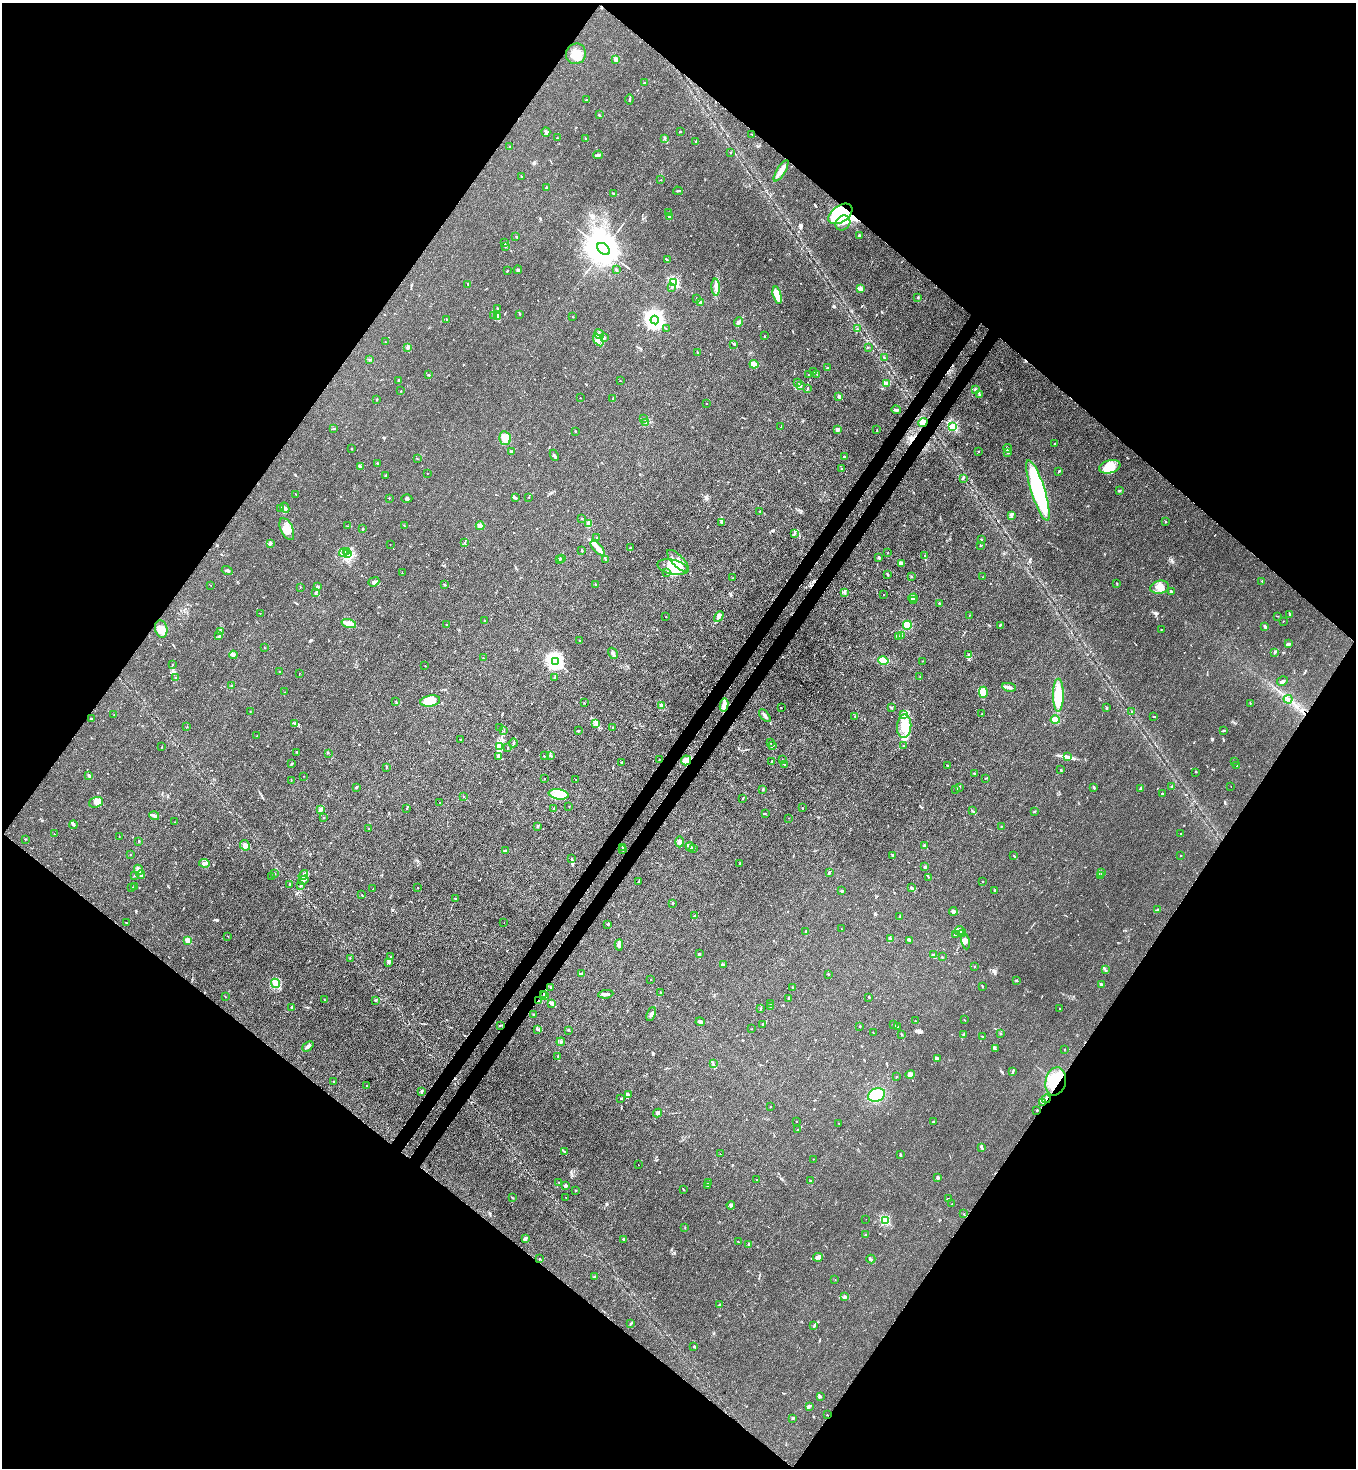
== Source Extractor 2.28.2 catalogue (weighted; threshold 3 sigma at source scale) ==
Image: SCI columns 226-5640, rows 60-5923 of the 6007 x 5985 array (HDU 1 of 3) = the unmasked area's bounding box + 8 px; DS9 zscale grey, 4 x 4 block average (1 PNG px = mean of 4 x 4 image px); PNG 1358 x 1470 px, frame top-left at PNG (2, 3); each listed source drawn as its Kron ellipse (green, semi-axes under 4 px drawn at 4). Shown black and unused: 51% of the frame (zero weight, under 3 of 4 exposures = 7% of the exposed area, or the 3 px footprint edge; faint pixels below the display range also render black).
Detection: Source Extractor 2.28.2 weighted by HDU 2 'WHT'. Background 0.0208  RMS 0.0028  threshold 0.0127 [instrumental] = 3 sigma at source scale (4.5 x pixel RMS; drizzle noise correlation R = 1.50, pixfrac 1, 0.05/0.05 arcsec/px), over >= 5 px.
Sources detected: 675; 11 inside a brighter object's white glare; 7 cosmic-ray / hot-pixel residue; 1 long thin detection or spike segment (spike, bleed or trail) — neither listed nor drawn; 29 coinciding with a brighter row at this scale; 40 inside a brighter listed object's ellipse — not listed separately; of the other 587, all 500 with FLUX_AUTO >= 0.43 (the completeness limit of this list) listed and drawn (87 fainter detections not listed), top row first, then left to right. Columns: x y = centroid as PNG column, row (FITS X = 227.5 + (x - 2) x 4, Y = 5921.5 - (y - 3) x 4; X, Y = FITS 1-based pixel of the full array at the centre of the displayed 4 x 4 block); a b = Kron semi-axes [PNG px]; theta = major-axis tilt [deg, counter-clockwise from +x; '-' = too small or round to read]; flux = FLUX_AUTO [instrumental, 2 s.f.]
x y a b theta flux
576 54 10 10 - 19
616 59 2 2 - 42
645 83 3 2 - 2
586 100 2 2 - 0.72
629 100 5 2 - 2
599 115 3 2 - 0.85
680 131 2 2 - 1
546 132 5 2 - 3.3
751 134 2 2 - 0.6
557 138 2 2 - 0.91
665 138 3 2 - 1.1
586 139 2 2 - 1.9
695 142 2 2 - 1.2
510 146 2 2 - 0.86
731 153 2 2 - 0.75
598 155 5 2 - 5
781 171 12 3 58 9.3
522 177 3 2 - 1.1
660 180 2 2 - 0.64
546 187 2 2 - 3.1
678 191 5 2 - 1.7
613 193 2 2 - 1.1
669 213 2 2 - 0.53
840 214 13 8 35 120
669 216 2 2 - 7
843 223 8 6 45 13
859 235 2 2 - 9
516 236 2 2 - 0.7
504 243 2 2 - 2
506 247 2 2 - 1.3
604 249 7 5 -43 7100
667 260 3 2 - 1.2
616 269 3 2 - 2.4
518 270 4 2 - 3.4
507 271 2 2 - 0.76
674 282 2 2 - 160
468 284 2 2 - 1
716 287 8 3 -87 6.8
672 288 2 2 - 0.59
860 289 2 2 - 1.5
777 295 9 3 -75 32
918 297 3 2 - 1.6
696 298 2 2 - 0.64
700 303 3 2 - 6.6
497 308 2 2 - 1.5
520 314 2 2 - 1.1
494 315 3 2 - 1.3
498 316 3 2 - 2.2
572 317 2 2 - 0.5
446 319 2 2 - 1.1
655 320 4 3 - 1000
738 322 5 2 - 3.9
666 328 2 2 - 0.61
858 329 2 2 - 0.75
599 334 5 2 - 4.3
764 336 2 2 - 0.72
604 337 3 2 - 2.6
598 340 7 3 -59 7.1
385 342 2 2 - 0.71
734 344 2 2 - 0.6
408 347 3 2 - 1.7
868 347 2 2 - 0.44
698 353 3 2 - 1.5
884 357 2 2 - 0.98
370 360 2 2 - 0.78
754 364 4 4 - 11
827 368 2 2 - 1.7
814 371 2 2 - 0.71
428 375 3 2 - 1.7
809 375 2 2 - 0.95
817 375 2 2 - 0.55
398 381 2 2 - 2
620 381 2 2 - 1.3
797 382 2 2 - 0.93
887 383 4 2 - 2.1
801 386 4 2 - 2.1
807 389 3 2 - 1.3
975 389 2 2 - 2.2
401 391 2 2 - 0.53
980 395 2 2 - 0.84
839 396 3 2 - 4.9
580 398 2 2 - 0.92
613 399 3 2 - 1.1
376 400 2 2 - 0.75
706 404 2 2 - 1.5
896 410 4 2 - 2.9
643 418 2 2 - 0.95
645 422 2 2 - 1.1
923 423 5 4 - 10
781 427 2 2 - 0.81
953 427 2 2 - 160
334 428 3 2 - 1.3
838 429 3 2 - 2.3
877 430 2 2 - 0.58
575 431 2 2 - 1.2
505 438 7 5 -77 10
1054 444 2 2 - 0.8
351 448 2 2 - 1.3
1007 448 4 3 - 2.8
512 451 3 2 - 1.4
979 451 2 2 - 2.3
1007 453 2 2 - 1.2
554 455 6 2 -66 2.6
844 456 2 2 - 3.3
417 459 2 2 - 0.98
377 463 2 2 - 0.9
360 466 2 2 - 0.66
1110 467 11 6 13 18
842 469 3 2 - 1
1059 471 3 2 - 1.4
427 473 2 2 - 0.44
386 475 3 2 - 1.7
963 478 2 2 - 1.1
1038 490 31 7 -72 160
1119 491 3 2 - 1.6
296 494 2 2 - 0.51
516 497 4 2 - 1.5
529 497 2 2 - 0.86
389 498 2 2 - 0.62
407 498 5 3 - 2.7
281 508 3 2 - 1.7
285 508 5 3 - 3.8
760 511 2 2 - 0.85
1011 516 3 2 - 1.8
582 519 2 2 - 1.4
1166 522 2 2 - 1
589 523 3 3 - 7.1
721 523 4 2 - 1.9
404 525 3 2 - 0.78
347 526 2 2 - 0.44
480 526 4 3 - 5.9
287 529 12 6 -65 16
363 529 2 2 - 0.67
794 533 2 2 - 0.63
596 537 2 2 - 0.96
981 540 2 2 - 6.9
465 542 2 2 - 1.3
270 543 2 2 - 1.5
390 544 2 2 - 0.52
981 546 2 2 - 0.77
630 547 2 2 - 1.2
598 548 9 3 -47 15
582 550 3 2 - 1.3
347 551 2 2 - 1
343 553 4 3 - 3.7
888 553 2 2 - 0.54
348 554 3 2 - 2.2
925 556 3 2 - 1.5
879 558 3 3 - 1.7
562 559 2 2 - 0.54
605 559 2 2 - 0.8
559 560 3 2 - 1.4
678 561 14 6 -46 16
901 564 4 2 - 2.5
673 567 15 7 -13 41
227 571 5 2 - 2.5
402 573 2 2 - 0.52
667 573 2 2 - 0.72
888 574 2 2 - 1.8
911 577 2 2 - 0.51
983 577 2 2 - 0.49
733 578 2 2 - 0.77
1262 581 2 2 - 1.1
374 582 6 4 21 4.9
1117 583 2 2 - 0.75
210 585 2 2 - 0.55
445 585 2 2 - 0.79
596 585 3 2 - 1.1
317 586 2 2 - 2.5
300 587 2 2 - 0.62
1160 587 9 6 13 13
844 592 2 2 - 0.79
1171 592 2 2 - 21
316 593 2 2 - 0.94
884 595 2 2 - 1
913 598 5 3 - 5.2
913 601 4 3 - 2.4
939 603 2 2 - 4.8
260 613 2 2 - 0.51
1290 614 4 2 - 1.7
969 615 2 2 - 0.47
1278 616 3 2 - 0.64
666 617 2 2 - 0.46
719 617 5 3 - 6
484 621 2 2 - 2.2
1283 621 2 2 - 0.62
349 623 7 3 -17 12
446 625 2 2 - 0.47
907 625 4 4 - 14
1000 625 3 2 - 0.59
1265 627 3 2 - 3
161 629 9 6 -76 11
1161 629 2 2 - 0.48
220 631 2 2 - 0.69
219 636 2 2 - 1.3
902 636 3 2 - 2.5
899 637 2 2 - 0.81
580 641 2 2 - 1
1288 644 3 2 - 1.8
264 648 2 2 - 0.47
1274 652 4 2 - 1.4
613 653 6 2 -60 11
969 654 3 2 - 1.6
233 655 4 2 - 1.7
483 658 2 2 - 0.43
555 661 3 2 - 590
883 661 5 3 - 20
922 661 2 2 - 0.51
172 665 2 2 - 0.69
425 666 3 2 - 0.48
280 672 2 2 - 1.9
299 673 2 2 - 0.47
175 677 2 2 - 0.71
920 677 3 2 - 0.52
554 678 2 2 - 1.5
1282 681 5 3 - 3.2
232 686 4 2 - 1.9
1009 687 7 2 -9 4.5
285 692 2 2 - 0.49
983 692 6 4 -90 13
1058 695 16 5 90 30
1288 699 4 2 - 1.5
396 701 2 2 - 0.45
430 701 10 5 10 25
584 703 2 2 - 0.51
1250 703 2 2 - 0.93
724 705 7 3 79 12
662 706 2 2 - 28
781 708 2 2 - 0.59
891 708 2 2 - 2
1106 708 2 2 - 1.5
1132 711 2 2 - 0.49
250 712 2 2 - 0.66
904 714 2 2 - 1.9
982 714 2 2 - 0.58
114 715 2 2 - 0.65
765 716 8 2 -50 5.3
854 716 2 2 - 0.45
1153 717 2 2 - 0.56
91 718 3 2 - 1.2
1055 720 4 4 - 7.3
295 723 4 2 - 2
596 723 2 2 - 1.4
904 726 11 7 85 27
187 727 2 2 - 0.72
499 727 2 2 - 0.55
613 728 2 2 - 1.7
504 731 2 2 - 0.53
578 731 2 2 - 1.2
1224 731 3 2 - 1.5
257 736 2 2 - 0.66
461 739 3 2 - 0.7
513 743 4 2 - 2
771 743 2 2 - 0.7
162 746 2 2 - 0.49
499 746 3 3 - 3.7
772 746 4 2 - 1.4
904 746 2 2 - 0.81
507 747 2 2 - 0.77
297 752 2 2 - 0.83
328 753 2 2 - 0.58
544 756 2 2 - 1.2
551 756 4 2 - 1.8
1067 756 2 2 - 1.2
499 757 2 2 - 1
659 759 2 2 - 2
782 759 2 2 - 0.48
686 760 5 5 - 9.9
771 761 3 2 - 1.1
1235 762 2 2 - 1.9
292 763 3 2 - 1.5
622 763 2 2 - 1.2
784 764 3 2 - 0.69
1237 765 2 2 - 0.44
948 766 2 2 - 1.7
386 767 3 2 - 1
1061 770 3 2 - 0.76
1196 772 2 2 - 0.72
974 773 2 2 - 0.77
89 775 4 2 - 3.4
304 776 2 2 - 0.62
544 778 2 2 - 0.59
985 778 3 2 - 1
576 779 2 2 - 0.51
291 781 2 2 - 0.49
1231 786 2 2 - 0.47
356 787 2 2 - 2
959 787 2 2 - 1
1172 787 2 2 - 1.2
1094 788 3 2 - 2.3
1140 788 4 2 - 1.8
956 789 2 2 - 0.82
762 790 2 2 - 0.51
1162 793 2 2 - 0.94
559 794 10 5 -10 29
463 796 2 2 - 0.55
743 798 3 2 - 0.89
96 802 7 5 20 10
440 802 2 2 - 0.58
569 807 2 2 - 0.51
553 808 3 2 - 0.64
802 808 2 2 - 1.5
321 809 4 2 - 5.7
407 809 2 2 - 0.53
972 811 2 2 - 0.5
1034 812 2 2 - 5.2
765 814 2 2 - 0.66
154 816 5 2 - 5.6
324 818 2 2 - 0.65
788 818 2 2 - 0.49
175 822 3 2 - 0.51
74 825 4 2 - 2.2
537 826 3 2 - 1.9
1001 826 2 2 - 0.68
368 829 2 2 - 0.66
1181 833 2 2 - 0.84
54 834 2 2 - 0.43
119 837 2 2 - 0.49
25 839 2 2 - 0.98
139 841 2 2 - 1.6
680 842 5 3 - 5.7
245 845 5 4 - 6.3
924 846 2 2 - 1.9
622 847 2 2 - 2.1
690 847 5 2 - 3.2
694 848 2 2 - 1.4
623 850 3 2 - 1.1
505 851 4 2 - 2.1
130 855 2 2 - 1.3
893 855 2 2 - 1.4
1181 855 2 2 - 1.7
1014 856 2 2 - 0.79
571 859 3 2 - 1.1
204 863 5 3 - 4.7
739 863 2 2 - 0.86
925 867 2 2 - 4.8
139 870 5 4 - 13
829 872 2 2 - 2
1101 872 3 2 - 1.7
274 873 3 2 - 1.6
135 875 3 2 - 1.4
141 875 4 2 - 2.4
303 875 5 2 - 3.9
1100 875 3 2 - 1.2
272 877 2 2 - 1.3
928 877 2 2 - 0.85
303 880 5 3 - 6.4
983 881 2 2 - 1.4
639 882 2 2 - 0.62
289 884 2 2 - 0.92
301 885 3 2 - 1.8
135 886 2 2 - 1
131 887 2 2 - 1.4
418 888 2 2 - 0.97
912 888 3 2 - 2.5
373 889 2 2 - 0.59
995 890 4 2 - 1.6
842 891 2 2 - 1.6
362 895 2 2 - 0.79
455 898 2 2 - 1.3
673 903 2 2 - 6.6
1157 910 3 2 - 1.2
953 911 4 3 - 3
695 916 3 2 - 4.4
900 917 2 2 - 0.93
126 923 3 2 - 0.99
504 923 2 2 - 0.61
607 924 3 2 - 1.5
841 929 2 2 - 0.67
806 931 2 2 - 1.3
959 931 5 4 - 7.4
955 934 2 2 - 1.1
963 934 4 2 - 1.8
228 936 2 2 - 0.54
890 938 3 2 - 1.5
187 940 2 2 - 41
910 940 4 3 - 2.1
965 942 8 4 -78 6.2
619 945 5 3 - 8
699 954 3 2 - 3.3
933 954 3 2 - 1.4
391 957 2 2 - 0.85
942 957 2 2 - 1
350 958 2 2 - 0.44
389 963 3 2 - 1.3
723 964 3 2 - 1.5
975 966 2 2 - 0.6
1105 970 2 2 - 0.75
582 973 4 2 - 2.2
828 974 2 2 - 1.4
651 979 2 2 - 1.2
1016 981 3 2 - 1.2
275 983 5 2 - 22
1102 984 3 2 - 4.4
982 986 3 2 - 1.2
551 987 2 2 - 4.4
792 988 2 2 - 1
661 993 2 2 - 1.5
544 994 2 2 - 2.4
606 994 7 3 6 4.2
545 996 3 2 - 1.2
226 997 2 2 - 0.43
869 997 2 2 - 2
789 998 4 2 - 1.6
324 999 2 2 - 0.91
375 1000 4 2 - 1.3
539 1001 2 2 - 1.3
552 1003 4 2 - 5.7
771 1003 2 2 - 0.65
771 1006 2 2 - 0.51
292 1007 2 2 - 1.8
760 1009 2 2 - 0.6
1059 1009 2 2 - 0.44
534 1014 2 2 - 9.5
651 1014 7 3 65 4.3
964 1020 2 2 - 1
915 1021 2 2 - 2.3
700 1022 4 2 - 3.3
763 1024 2 2 - 1.3
500 1025 4 2 - 1.3
893 1025 2 2 - 0.52
860 1026 3 2 - 0.84
898 1026 2 2 - 0.49
537 1029 2 2 - 1.2
752 1029 2 2 - 1.3
568 1030 3 2 - 1
873 1032 3 2 - 0.74
902 1034 2 2 - 0.9
963 1034 3 2 - 1.5
1000 1034 3 2 - 0.62
983 1037 2 2 - 1.2
561 1042 4 2 - 1.6
308 1046 6 2 41 7.1
995 1048 2 2 - 0.48
1064 1049 2 2 - 0.62
558 1057 2 2 - 0.54
938 1059 2 2 - 12
713 1064 3 2 - 1.6
1013 1072 4 2 - 1.8
910 1074 5 3 - 7.2
897 1077 2 2 - 2.5
333 1081 4 2 - 0.97
1056 1081 14 10 76 63
366 1085 2 2 - 0.45
421 1091 4 2 - 2
628 1095 4 2 - 2.6
877 1095 9 6 22 46
621 1098 4 2 - 1.7
1046 1099 4 2 - 2.4
1043 1102 4 2 - 3.1
770 1107 2 2 - 0.57
1037 1110 2 2 - 2.9
658 1113 4 3 - 4.7
796 1121 2 2 - 1.2
933 1121 3 2 - 1.2
839 1124 2 2 - 0.82
798 1130 2 2 - 3.1
982 1147 3 2 - 1.5
564 1151 2 2 - 1.1
720 1154 2 2 - 0.48
900 1154 2 2 - 1.1
813 1159 2 2 - 0.66
638 1165 2 2 - 1
938 1178 2 2 - 5.4
756 1180 2 2 - 0.93
811 1181 2 2 - 1.3
558 1182 2 2 - 0.48
709 1182 3 2 - 1.4
707 1185 4 2 - 2.7
565 1186 3 2 - 2.6
683 1189 2 2 - 0.78
576 1190 2 2 - 1
513 1198 3 2 - 0.96
566 1198 2 2 - 0.46
948 1199 2 2 - 0.65
952 1204 2 2 - 0.84
731 1205 4 3 - 2.5
964 1214 2 2 - 0.77
866 1219 2 2 - 0.5
885 1220 2 2 - 130
685 1227 2 2 - 0.83
865 1235 2 2 - 5.4
525 1238 3 2 - 4.3
624 1239 2 2 - 1.7
738 1242 2 2 - 0.58
749 1244 2 2 - 7.7
818 1257 5 4 - 4.3
539 1258 2 2 - 0.81
871 1259 4 2 - 1.4
595 1277 2 2 - 1.2
835 1280 2 2 - 0.46
845 1297 3 2 - 1.5
719 1305 2 2 - 1.3
630 1324 2 2 - 2.5
814 1326 2 2 - 2.5
694 1347 2 2 - 5
820 1397 2 2 - 0.92
809 1406 4 2 - 2.4
827 1415 2 2 - 0.64
793 1418 3 2 - 1.7
Overlapping masked pixels (flux is a lower limit): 9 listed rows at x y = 840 214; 923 423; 686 760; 544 994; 539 1001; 1056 1081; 1046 1099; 1043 1102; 827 1415
Diffuse or blended objects may show on this block-average render without a row.